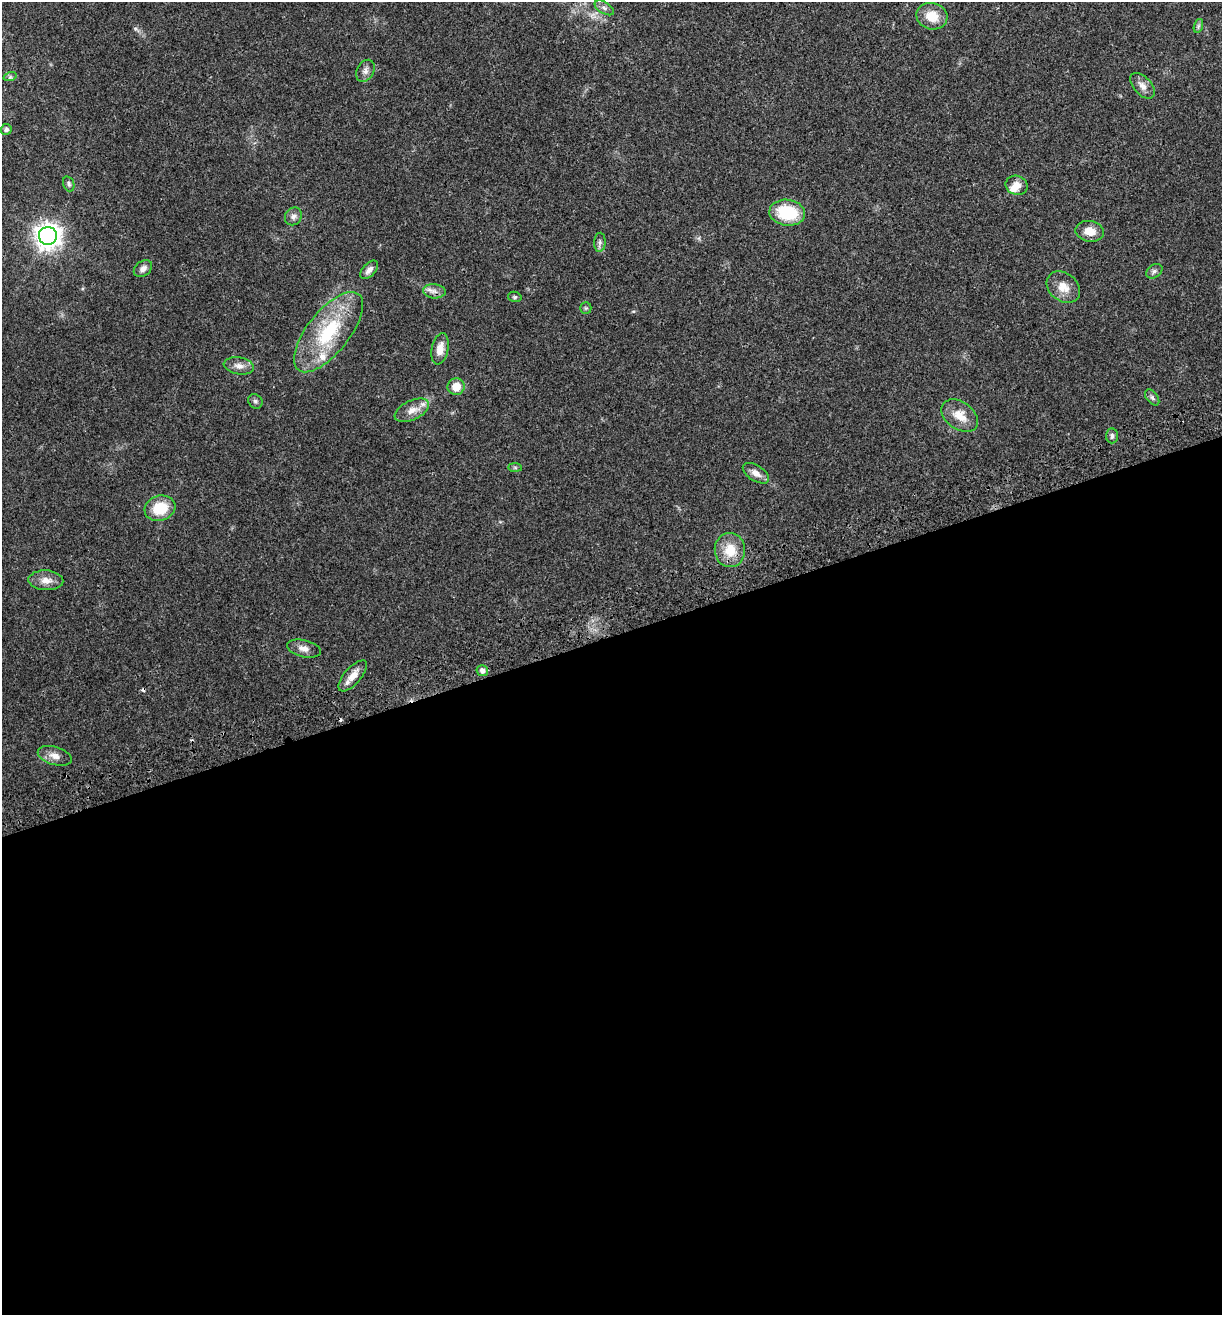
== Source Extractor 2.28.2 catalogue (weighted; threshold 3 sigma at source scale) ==
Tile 15 of 4 x 4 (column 3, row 4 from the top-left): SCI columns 2673-3892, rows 114-1426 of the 5296 x 5479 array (HDU 1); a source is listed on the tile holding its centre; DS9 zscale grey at full resolution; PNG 1224 x 1317 px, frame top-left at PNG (2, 2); each listed source drawn as its Kron ellipse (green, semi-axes under 4 px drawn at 4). Shown black and unused: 52% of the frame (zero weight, under 3 of 4 exposures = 9% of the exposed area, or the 3 px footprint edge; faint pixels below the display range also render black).
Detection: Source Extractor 2.28.2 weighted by HDU 2 'WHT'; one run over the whole footprint, this tile lists its part. Background 0.0359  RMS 0.0032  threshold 0.0144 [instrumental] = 3 sigma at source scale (4.5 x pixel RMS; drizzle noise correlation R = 1.50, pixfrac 1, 0.0396/0.0396 arcsec/px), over >= 5 px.
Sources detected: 44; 3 cosmic-ray / hot-pixel residue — neither listed nor drawn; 2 inside a brighter listed object's ellipse — not listed separately; the other 39 listed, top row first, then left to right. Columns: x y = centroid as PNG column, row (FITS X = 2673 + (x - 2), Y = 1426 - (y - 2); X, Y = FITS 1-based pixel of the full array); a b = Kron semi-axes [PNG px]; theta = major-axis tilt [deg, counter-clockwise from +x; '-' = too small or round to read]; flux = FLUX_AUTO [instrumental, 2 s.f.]
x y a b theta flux
604 8 11 5 -32 1.1
932 16 15 13 -14 5.6
1198 26 7 4 71 0.63
365 71 12 8 61 1.5
10 77 7 4 18 0.55
1142 86 15 9 -47 2.2
6 129 5 5 - 0.94
69 184 8 5 -71 0.63
1017 185 11 9 -21 2.7
787 213 18 13 -8 14
293 216 9 8 - 1.4
1090 231 14 10 -10 4.2
48 236 9 9 - 280
600 242 9 6 87 0.93
143 269 10 7 35 1.6
369 270 11 6 47 1.5
1154 271 9 6 35 0.94
1063 287 18 14 -38 4
434 291 11 7 -4 1.5
515 297 7 5 -13 0.53
586 308 6 5 - 0.51
328 332 48 21 51 22
440 349 16 8 77 3.3
239 366 15 8 -9 2.2
456 387 8 8 - 4.2
1152 398 9 5 -53 0.86
255 401 8 6 -44 0.75
412 410 18 9 25 3.4
960 416 20 13 -36 5.1
1112 436 7 6 - 0.9
515 468 7 4 -1 0.49
756 473 15 8 -32 2.1
160 508 16 12 17 9.2
730 550 17 15 -84 6.5
46 580 17 10 -3 3
304 649 17 8 -13 2.3
482 671 6 5 - 1.5
353 676 19 8 49 3.3
55 756 17 9 -17 2.6